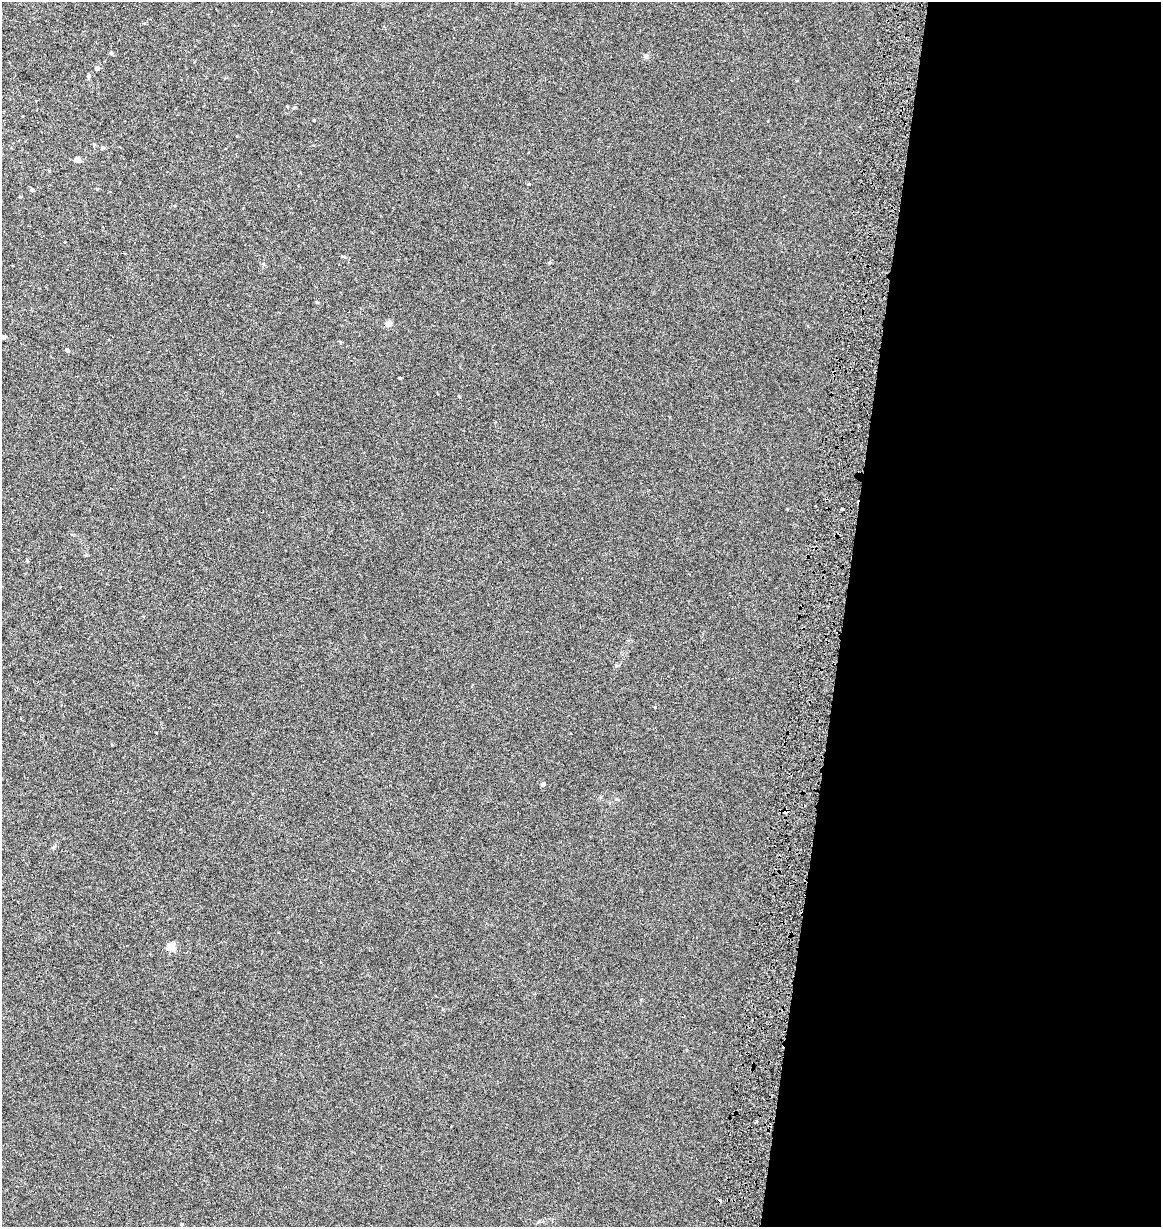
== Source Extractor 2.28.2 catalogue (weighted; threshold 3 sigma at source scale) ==
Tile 12 of 4 x 4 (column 4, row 3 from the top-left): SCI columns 3764-4922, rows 1226-2450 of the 5150 x 4910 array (HDU 1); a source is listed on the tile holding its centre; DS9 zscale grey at full resolution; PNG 1163 x 1229 px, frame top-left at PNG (2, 2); no overlay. Shown black and unused: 27% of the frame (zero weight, under 3 of 6 exposures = <1% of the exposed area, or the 3 px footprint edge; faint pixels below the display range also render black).
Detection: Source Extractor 2.28.2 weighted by HDU 2 'WHT'; one run over the whole footprint, this tile lists its part. Background 0.00109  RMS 0.0025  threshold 0.0103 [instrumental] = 3 sigma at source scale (4.09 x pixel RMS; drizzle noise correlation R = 1.36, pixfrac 0.8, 0.0396/0.0396 arcsec/px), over >= 5 px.
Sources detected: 21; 1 cosmic-ray / hot-pixel residue — not listed; the other 20 listed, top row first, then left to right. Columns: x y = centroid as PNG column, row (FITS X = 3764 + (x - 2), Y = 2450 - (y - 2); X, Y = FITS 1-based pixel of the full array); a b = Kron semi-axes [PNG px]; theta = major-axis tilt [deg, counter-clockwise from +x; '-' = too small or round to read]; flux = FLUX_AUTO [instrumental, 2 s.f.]
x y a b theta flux
111 53 4 4 - 0.32
646 56 5 5 - 0.73
97 68 5 5 - 0.77
89 76 6 4 23 0.36
294 108 4 4 - 0.26
103 148 5 4 - 0.32
77 160 4 4 - 1.7
529 184 4 3 - 0.18
32 190 4 4 - 0.37
20 196 4 3 - 0.17
549 262 5 4 - 0.27
317 302 4 4 - 0.23
389 323 5 5 - 1.8
4 337 4 4 - 0.56
340 342 5 3 - 0.21
67 350 4 4 - 0.41
842 509 3 3 - 1.1
543 784 5 4 - 0.67
785 811 5 5 - 1.1
171 947 5 5 - 6
Overlapping masked pixels (flux is a lower limit): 1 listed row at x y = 785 811
Unlisted compact peaks at least as high as the median listed source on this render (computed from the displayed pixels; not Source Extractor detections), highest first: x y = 400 378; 314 120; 655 707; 86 555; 287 106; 459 396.